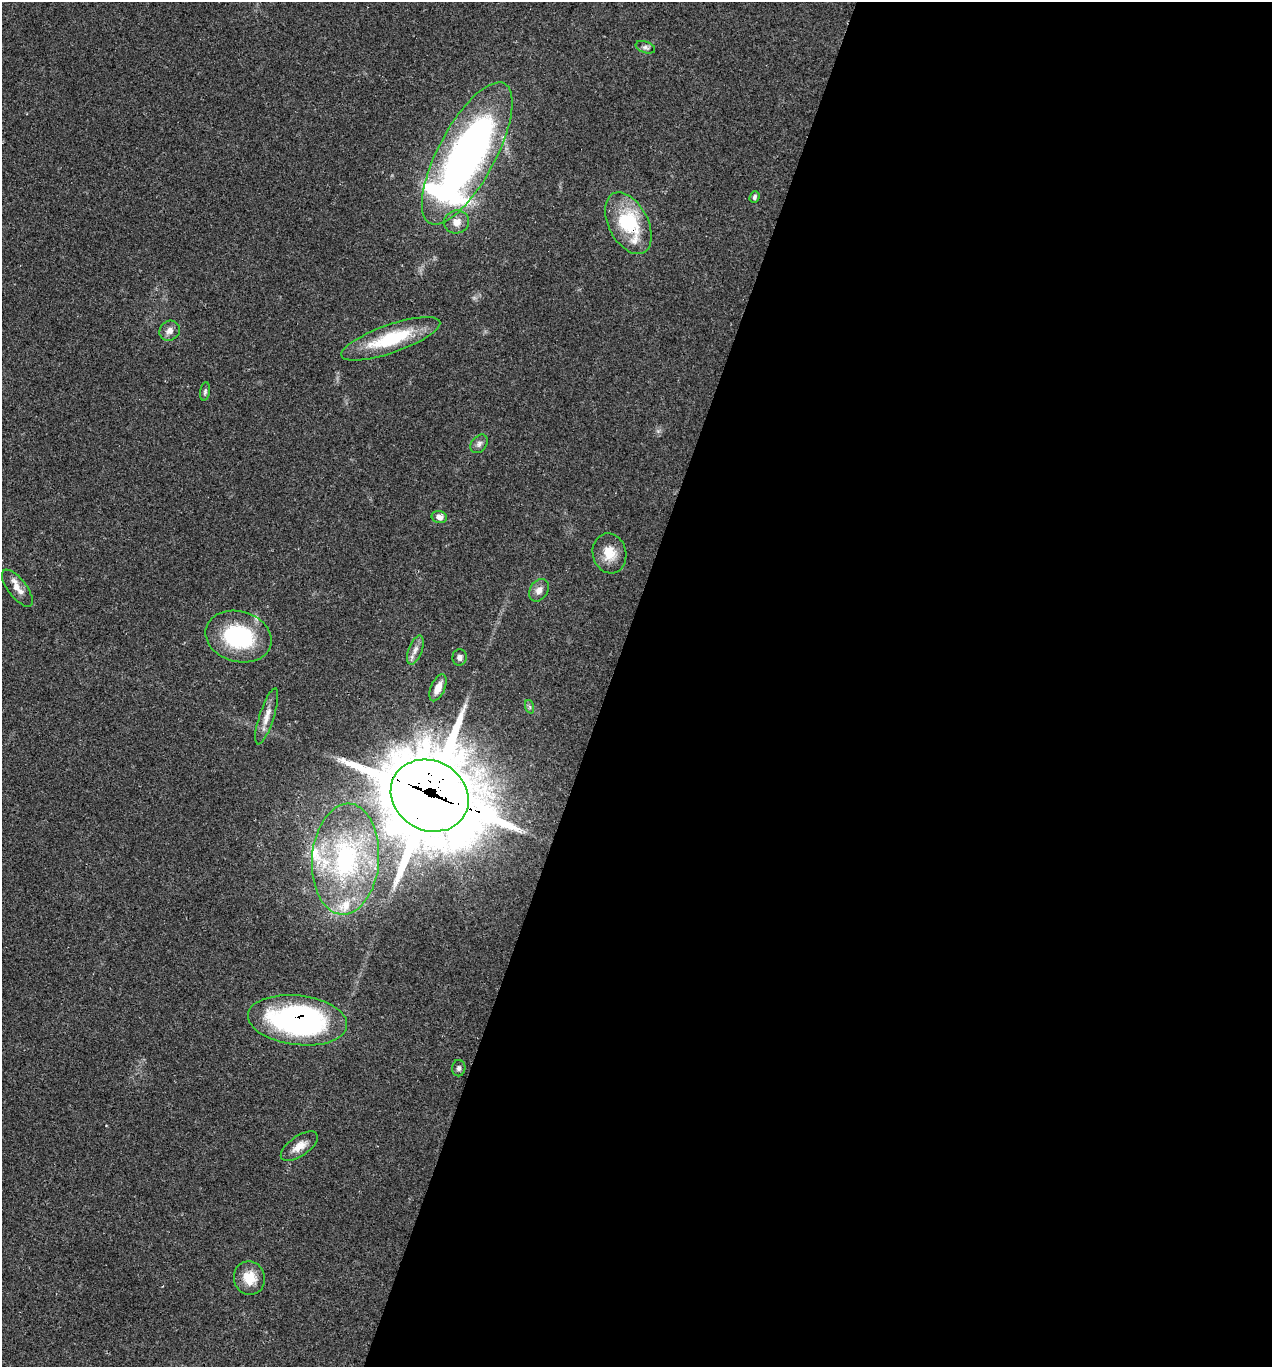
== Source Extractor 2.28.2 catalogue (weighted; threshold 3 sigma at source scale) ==
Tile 12 of 4 x 4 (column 4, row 3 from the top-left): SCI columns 4081-5350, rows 1370-2734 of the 5483 x 5469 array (HDU 1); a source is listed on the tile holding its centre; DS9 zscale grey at full resolution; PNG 1274 x 1369 px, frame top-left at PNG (2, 2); each listed source drawn as its Kron ellipse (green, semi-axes under 4 px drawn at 4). Shown black and unused: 52% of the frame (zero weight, under 2 of 3 exposures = <1% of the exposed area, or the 3 px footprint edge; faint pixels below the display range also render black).
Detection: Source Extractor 2.28.2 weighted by HDU 2 'WHT'; one run over the whole footprint, this tile lists its part. Background 0.0807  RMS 0.0059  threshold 0.0264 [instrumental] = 3 sigma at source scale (4.5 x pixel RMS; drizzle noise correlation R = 1.50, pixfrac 1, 0.05/0.05 arcsec/px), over >= 5 px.
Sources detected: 29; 1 inside a brighter object's white glare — neither listed nor drawn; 3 inside a brighter listed object's ellipse — not listed separately; the other 25 listed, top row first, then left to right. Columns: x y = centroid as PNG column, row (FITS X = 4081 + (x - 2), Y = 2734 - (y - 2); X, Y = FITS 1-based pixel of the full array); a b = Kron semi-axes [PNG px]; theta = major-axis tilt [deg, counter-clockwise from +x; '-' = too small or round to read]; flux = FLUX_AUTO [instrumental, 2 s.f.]
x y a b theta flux
645 47 10 5 -20 1.8
467 153 79 28 62 350
754 197 6 4 69 1.4
456 222 12 11 - 5.9
628 223 33 19 -62 41
170 331 10 9 - 3.8
391 339 52 14 19 37
205 391 9 5 80 1.4
479 444 10 7 51 2.4
439 517 8 6 -14 4.4
609 553 20 16 -76 11
17 588 22 9 -52 6.3
539 590 12 9 57 4
238 637 34 25 -16 54
415 650 15 6 69 3.8
460 657 8 7 - 1.9
438 688 14 7 67 6
530 707 7 4 -71 1.1
267 716 29 7 72 6.3
430 796 40 34 -29 7100
345 859 55 33 86 88
298 1020 50 25 -7 150
459 1068 8 6 88 1.6
299 1146 21 10 35 6.7
249 1278 17 15 -72 12
Overlapping masked pixels (flux is a lower limit): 3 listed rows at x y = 628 223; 430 796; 298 1020